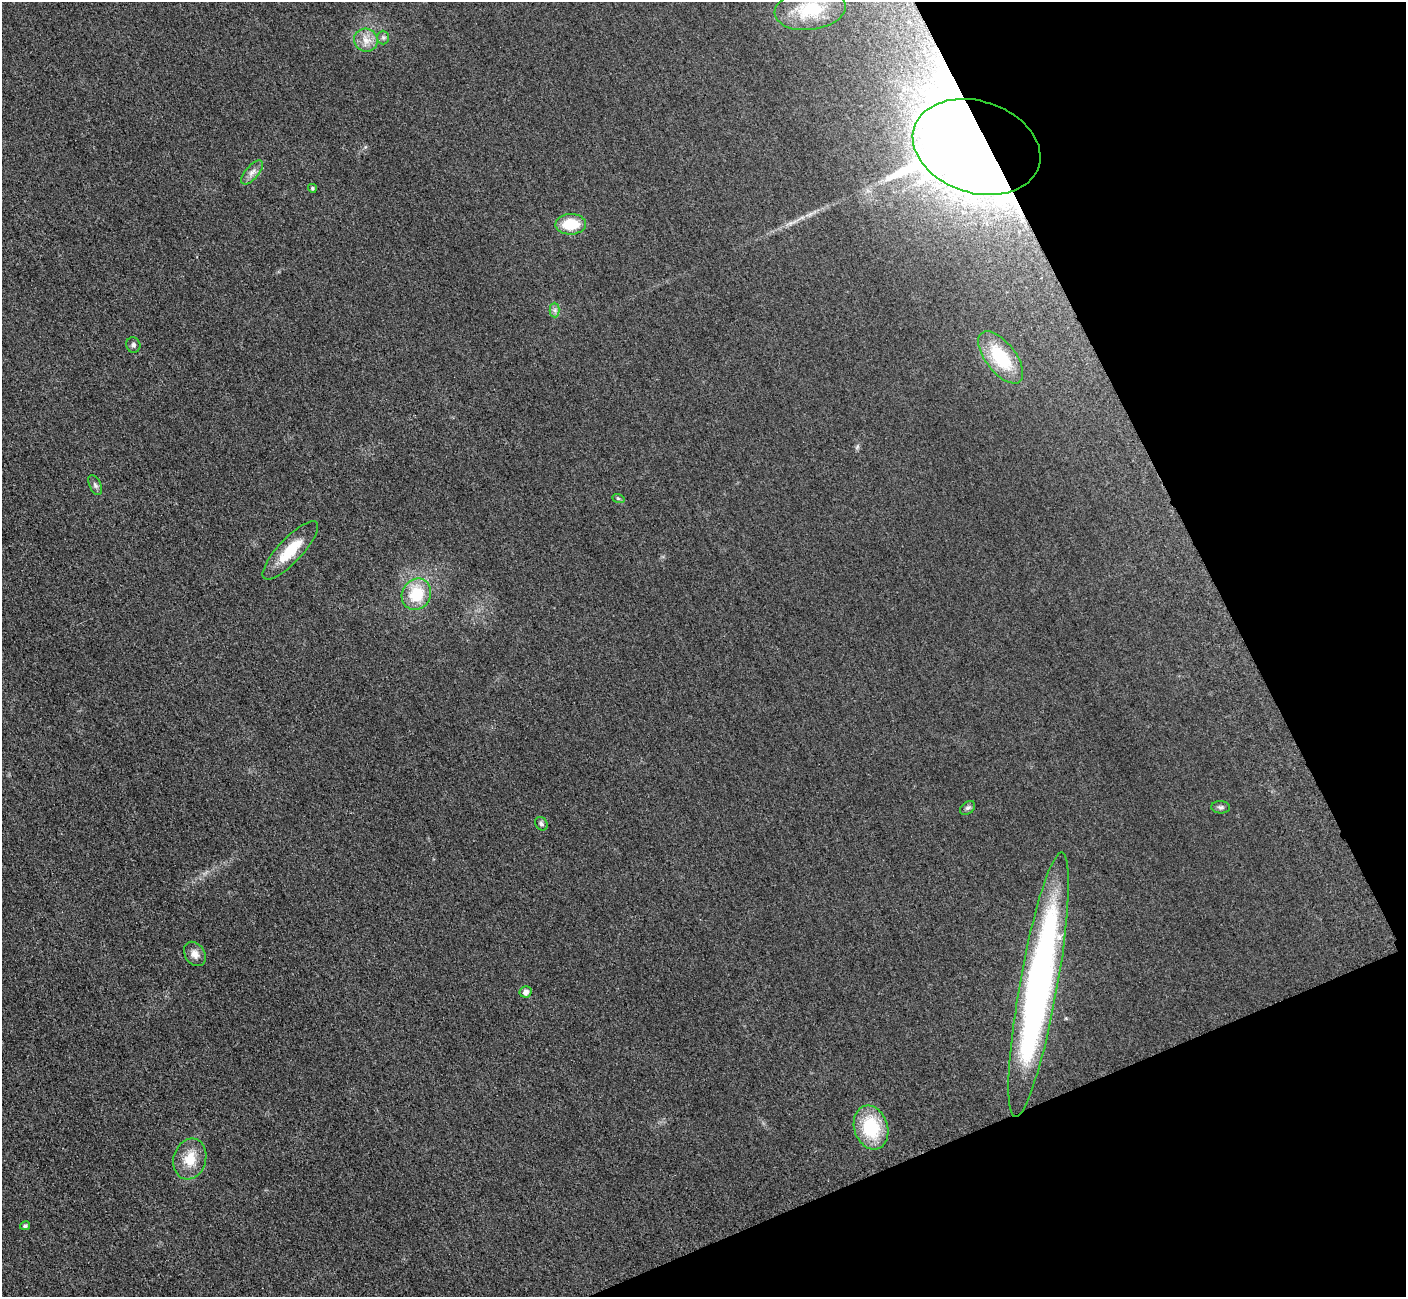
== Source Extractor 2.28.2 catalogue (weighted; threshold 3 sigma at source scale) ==
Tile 12 of 4 x 4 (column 4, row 3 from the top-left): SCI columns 4280-5683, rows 1489-2783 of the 5705 x 5671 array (HDU 1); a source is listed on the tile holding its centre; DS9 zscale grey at full resolution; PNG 1408 x 1299 px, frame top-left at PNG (2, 2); each listed source drawn as its Kron ellipse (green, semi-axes under 4 px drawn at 4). Shown black and unused: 21% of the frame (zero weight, under 3 of 5 exposures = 4% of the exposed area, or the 3 px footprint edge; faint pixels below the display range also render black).
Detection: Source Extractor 2.28.2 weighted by HDU 2 'WHT'; one run over the whole footprint, this tile lists its part. Background 0.0196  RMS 0.0051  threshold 0.0227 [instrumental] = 3 sigma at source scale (4.5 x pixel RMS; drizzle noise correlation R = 1.50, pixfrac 1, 0.05/0.05 arcsec/px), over >= 5 px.
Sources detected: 23; all 23 listed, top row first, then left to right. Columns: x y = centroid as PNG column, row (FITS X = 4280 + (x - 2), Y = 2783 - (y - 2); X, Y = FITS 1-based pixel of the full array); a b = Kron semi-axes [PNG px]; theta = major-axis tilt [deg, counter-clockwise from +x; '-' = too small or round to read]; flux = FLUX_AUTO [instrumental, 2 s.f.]
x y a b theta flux
810 9 36 20 8 19
383 37 7 6 - 1.2
366 40 12 11 - 4.9
976 147 65 46 -18 2100
252 172 15 6 49 2.8
312 188 4 4 - 0.77
571 224 15 10 2 14
555 310 7 5 -90 1.3
133 345 8 7 - 1.3
1001 357 31 15 -52 25
95 485 10 6 -64 1.4
618 498 6 4 -19 0.59
290 550 38 12 47 16
416 594 16 14 59 17
1221 807 9 6 -3 1.3
968 808 8 6 40 1.2
541 824 7 5 -55 1.1
195 954 13 9 -56 3.5
1039 985 134 19 80 230
525 992 6 5 - 2.4
871 1127 22 17 -73 26
190 1159 21 16 74 10
25 1226 5 4 - 0.84
Overlapping masked pixels (flux is a lower limit): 1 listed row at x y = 976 147